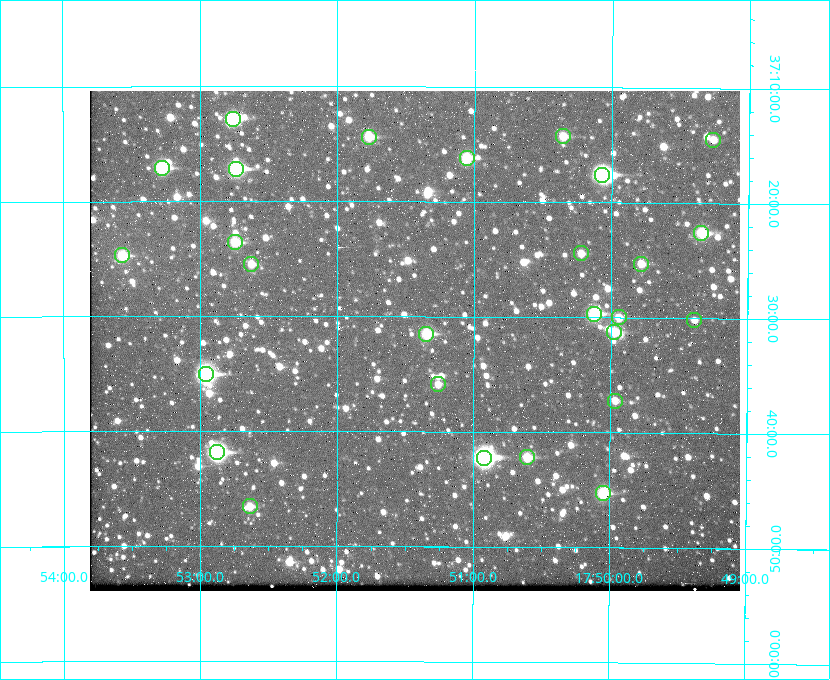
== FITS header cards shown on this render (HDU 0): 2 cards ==
NAXIS1  =                  650 / Width of table row in bytes
NAXIS2  =                  500 / Number of rows in table

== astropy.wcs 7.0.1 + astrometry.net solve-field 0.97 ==
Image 650 x 500 px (HDU 0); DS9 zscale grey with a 90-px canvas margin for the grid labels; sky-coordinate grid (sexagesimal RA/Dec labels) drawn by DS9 from the SOLVED WCS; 27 Tycho-2 reference stars matched to detected sources circled (green)
Header WCS: none
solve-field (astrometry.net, Tycho-2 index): SOLVED blind (the file carries no WCS)
Solved WCS: RA---TAN-SIP/DEC--TAN-SIP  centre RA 17:51:26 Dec +37:32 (267.86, +37.53 deg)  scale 5.22 arcsec/px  FOV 56.5' x 43.5'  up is +180 deg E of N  parity flipped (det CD > 0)
(file carries no celestial WCS; the grid is the blind solution)
Tycho-2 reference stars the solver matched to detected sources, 27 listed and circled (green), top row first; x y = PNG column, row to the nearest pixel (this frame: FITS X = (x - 90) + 1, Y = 500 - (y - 91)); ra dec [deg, ICRS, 3 dp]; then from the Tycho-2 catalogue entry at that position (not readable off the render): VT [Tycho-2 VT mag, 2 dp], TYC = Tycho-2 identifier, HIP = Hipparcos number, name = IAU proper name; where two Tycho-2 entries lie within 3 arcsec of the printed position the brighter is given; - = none
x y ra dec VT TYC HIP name
233 119 268.189 +37.213 9.71 2620-542-1 - -
563 136 267.589 +37.238 11.09 2619-212-1 - -
369 137 267.943 +37.240 10.39 2620-505-1 - -
713 140 267.316 +37.242 12.03 2619-611-1 - -
467 158 267.764 +37.270 10.17 2620-784-1 - -
162 168 268.319 +37.285 9.88 2620-536-1 - -
236 169 268.183 +37.286 8.98 2620-786-1 87506 -
602 175 267.517 +37.293 8.96 2619-379-1 - -
701 233 267.335 +37.377 10.60 2619-634-1 - -
235 242 268.186 +37.393 10.44 2620-175-1 - -
581 253 267.555 +37.408 11.50 2619-358-1 - -
122 255 268.392 +37.412 10.60 2620-800-1 - -
251 264 268.156 +37.424 11.25 2620-712-1 - -
641 264 267.445 +37.422 11.17 2619-451-1 - -
594 314 267.531 +37.495 10.07 2619-274-1 - -
619 317 267.485 +37.500 11.33 2619-40-1 - -
694 320 267.347 +37.503 12.15 3088-638-1 - -
614 332 267.494 +37.522 10.35 3088-270-1 - -
426 334 267.836 +37.525 9.96 3089-889-1 - -
206 374 268.239 +37.584 8.64 3089-755-1 - -
438 384 267.815 +37.598 11.54 3089-1081-1 - -
615 401 267.491 +37.621 11.40 3088-1284-1 - -
217 452 268.219 +37.697 8.93 3089-671-1 - -
527 457 267.652 +37.703 11.04 3089-693-1 - -
484 458 267.730 +37.705 8.13 3089-1203-1 87349 -
603 493 267.512 +37.755 10.10 3089-2332-1 - -
250 506 268.159 +37.775 11.22 3089-2245-1 - -